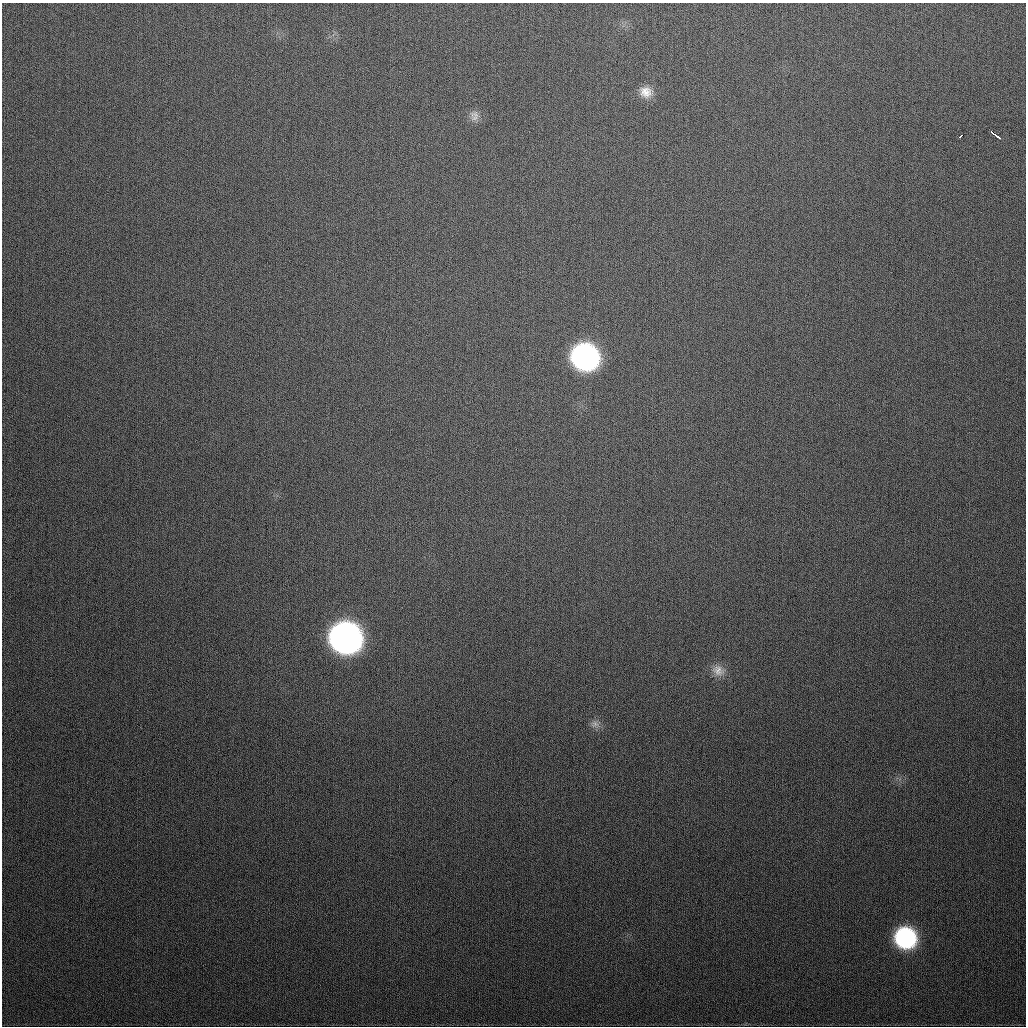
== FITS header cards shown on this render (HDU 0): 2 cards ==
NAXIS1  =                 1024
NAXIS2  =                 1024

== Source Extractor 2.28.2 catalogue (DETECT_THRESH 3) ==
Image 1024 x 1024 px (HDU 0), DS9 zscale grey, 1 PNG px = 1 image px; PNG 1028 x 1028 px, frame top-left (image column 1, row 1024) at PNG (2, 3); no overlay
Background 325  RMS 12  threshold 37.3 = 3 sigma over >= 5 px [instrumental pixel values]
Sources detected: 10; all 10 listed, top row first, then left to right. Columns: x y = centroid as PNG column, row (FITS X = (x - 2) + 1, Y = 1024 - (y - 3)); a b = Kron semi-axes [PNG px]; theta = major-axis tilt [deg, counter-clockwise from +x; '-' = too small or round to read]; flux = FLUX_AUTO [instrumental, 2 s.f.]
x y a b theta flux
646 92 16 14 -25 11000
474 116 15 12 -84 6500
991 132 5 3 - 8900
961 136 4 2 - 3100
998 137 5 3 - 3300
585 357 18 17 - 320000
345 637 19 18 - 720000
718 670 18 14 -30 9900
595 724 11 10 - 5100
905 937 17 16 - 120000